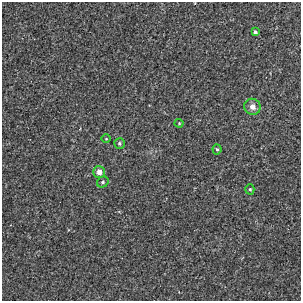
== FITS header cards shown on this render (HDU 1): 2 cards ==
NAXIS1  =                  299
NAXIS2  =                  299

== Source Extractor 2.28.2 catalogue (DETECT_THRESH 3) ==
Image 299 x 299 px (HDU 1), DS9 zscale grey, 1 PNG px = 1 image px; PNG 303 x 303 px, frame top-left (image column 1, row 299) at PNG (2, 2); each listed source drawn as its Kron ellipse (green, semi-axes under 4 px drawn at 4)
Background -0.00138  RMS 0.0029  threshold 0.0086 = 3 sigma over >= 5 px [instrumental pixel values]
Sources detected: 9; all 9 listed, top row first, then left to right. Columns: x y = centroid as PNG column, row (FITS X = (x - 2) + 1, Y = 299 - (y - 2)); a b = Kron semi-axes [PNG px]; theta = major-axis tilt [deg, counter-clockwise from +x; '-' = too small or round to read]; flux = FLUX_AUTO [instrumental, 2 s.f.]
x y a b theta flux
255 32 4 4 - 0.45
252 107 8 8 - 1.2
179 123 4 4 - 0.18
106 139 4 3 - 0.12
119 143 5 5 - 0.35
217 149 5 4 - 0.29
99 172 6 6 - 1.5
103 182 6 5 - 0.39
250 189 5 4 - 0.28